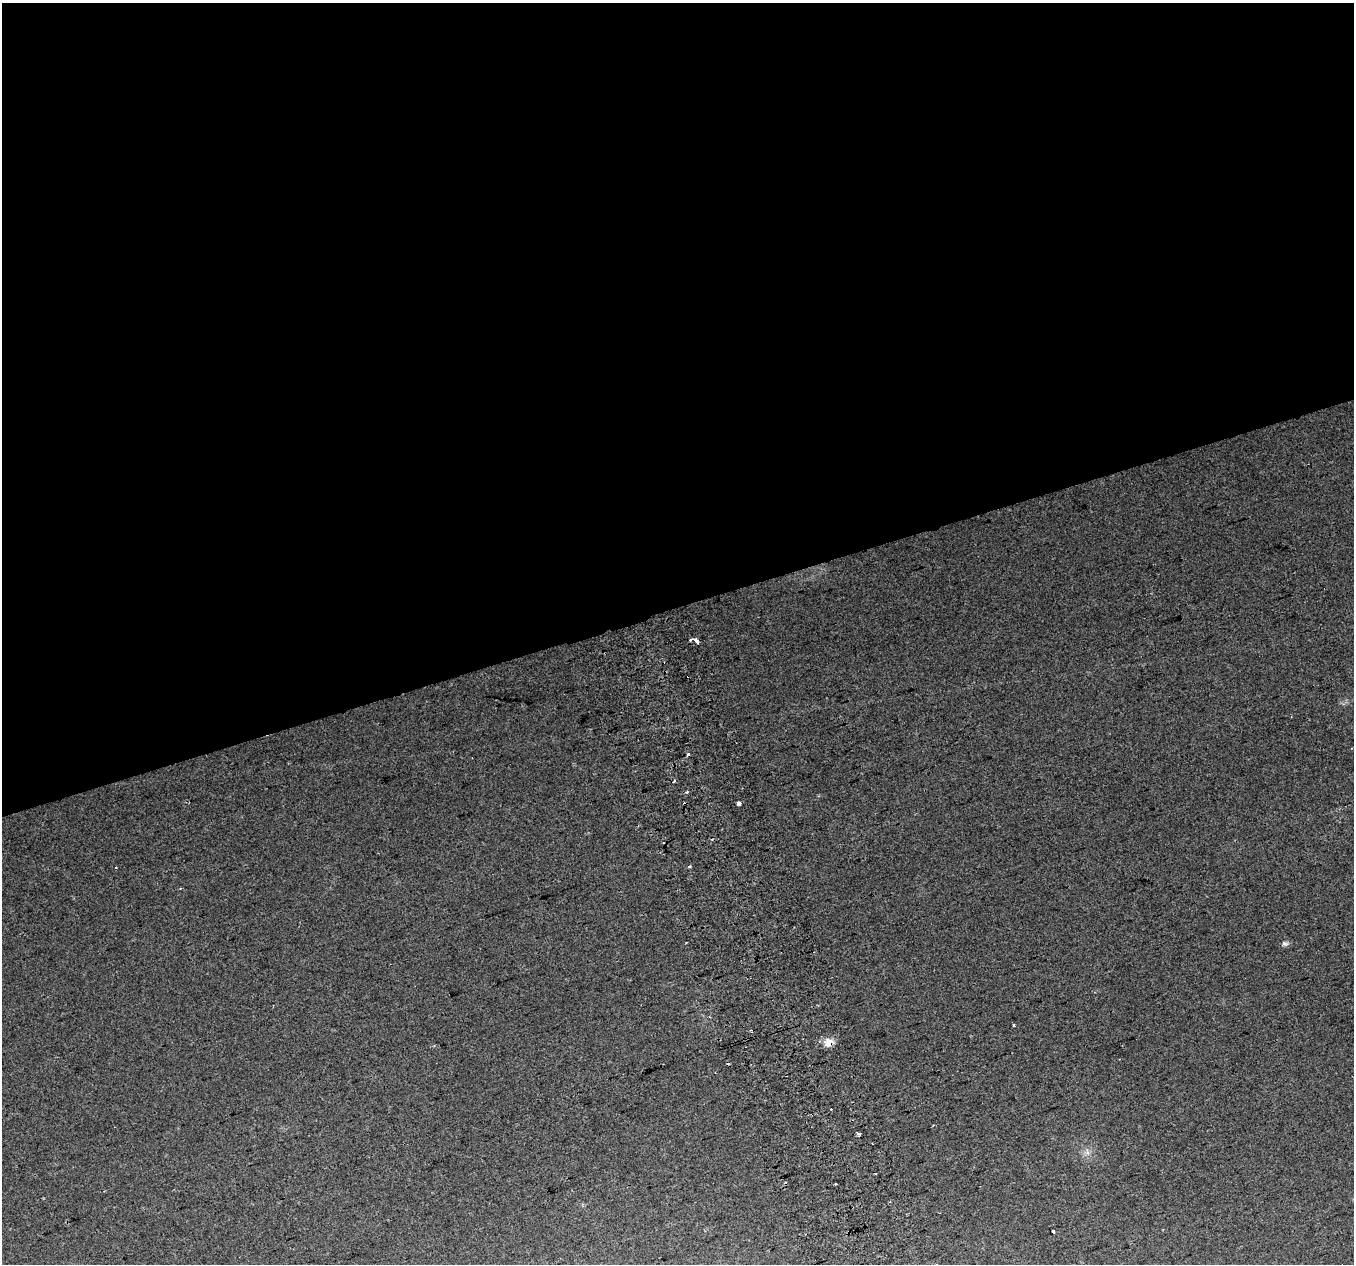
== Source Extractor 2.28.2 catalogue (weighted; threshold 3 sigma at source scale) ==
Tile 2 of 4 x 4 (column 2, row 1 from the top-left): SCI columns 1395-2746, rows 3919-5180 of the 5491 x 5261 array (HDU 1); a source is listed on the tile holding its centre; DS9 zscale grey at full resolution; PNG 1356 x 1266 px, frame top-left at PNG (2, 3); no overlay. Shown black and unused: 48% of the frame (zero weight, under 2 of 3 exposures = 3% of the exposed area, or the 3 px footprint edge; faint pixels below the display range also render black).
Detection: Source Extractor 2.28.2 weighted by HDU 2 'WHT'; one run over the whole footprint, this tile lists its part. Background 0.0669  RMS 0.013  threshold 0.0591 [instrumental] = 3 sigma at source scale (4.5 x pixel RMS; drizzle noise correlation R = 1.50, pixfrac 1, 0.0396/0.0396 arcsec/px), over >= 5 px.
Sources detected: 17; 5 cosmic-ray / hot-pixel residue — not listed; the other 12 listed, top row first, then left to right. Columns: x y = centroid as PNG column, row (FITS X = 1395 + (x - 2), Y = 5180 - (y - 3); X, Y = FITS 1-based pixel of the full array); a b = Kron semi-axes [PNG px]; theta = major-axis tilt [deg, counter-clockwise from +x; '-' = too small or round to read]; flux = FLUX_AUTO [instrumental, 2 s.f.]
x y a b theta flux
694 639 6 3 -4 8.2
688 676 3 3 - 2.8
688 754 3 3 - 10
739 803 4 3 - 17
690 866 3 3 - 3.7
1285 944 9 6 -9 3.4
1014 1025 3 2 - 1.3
829 1042 10 9 - 14
859 1134 4 3 - 5.2
1087 1152 7 4 -72 3.2
836 1183 3 3 - 3.2
1053 1231 3 3 - 8.1
Overlapping masked pixels (flux is a lower limit): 2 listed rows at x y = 688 676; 829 1042